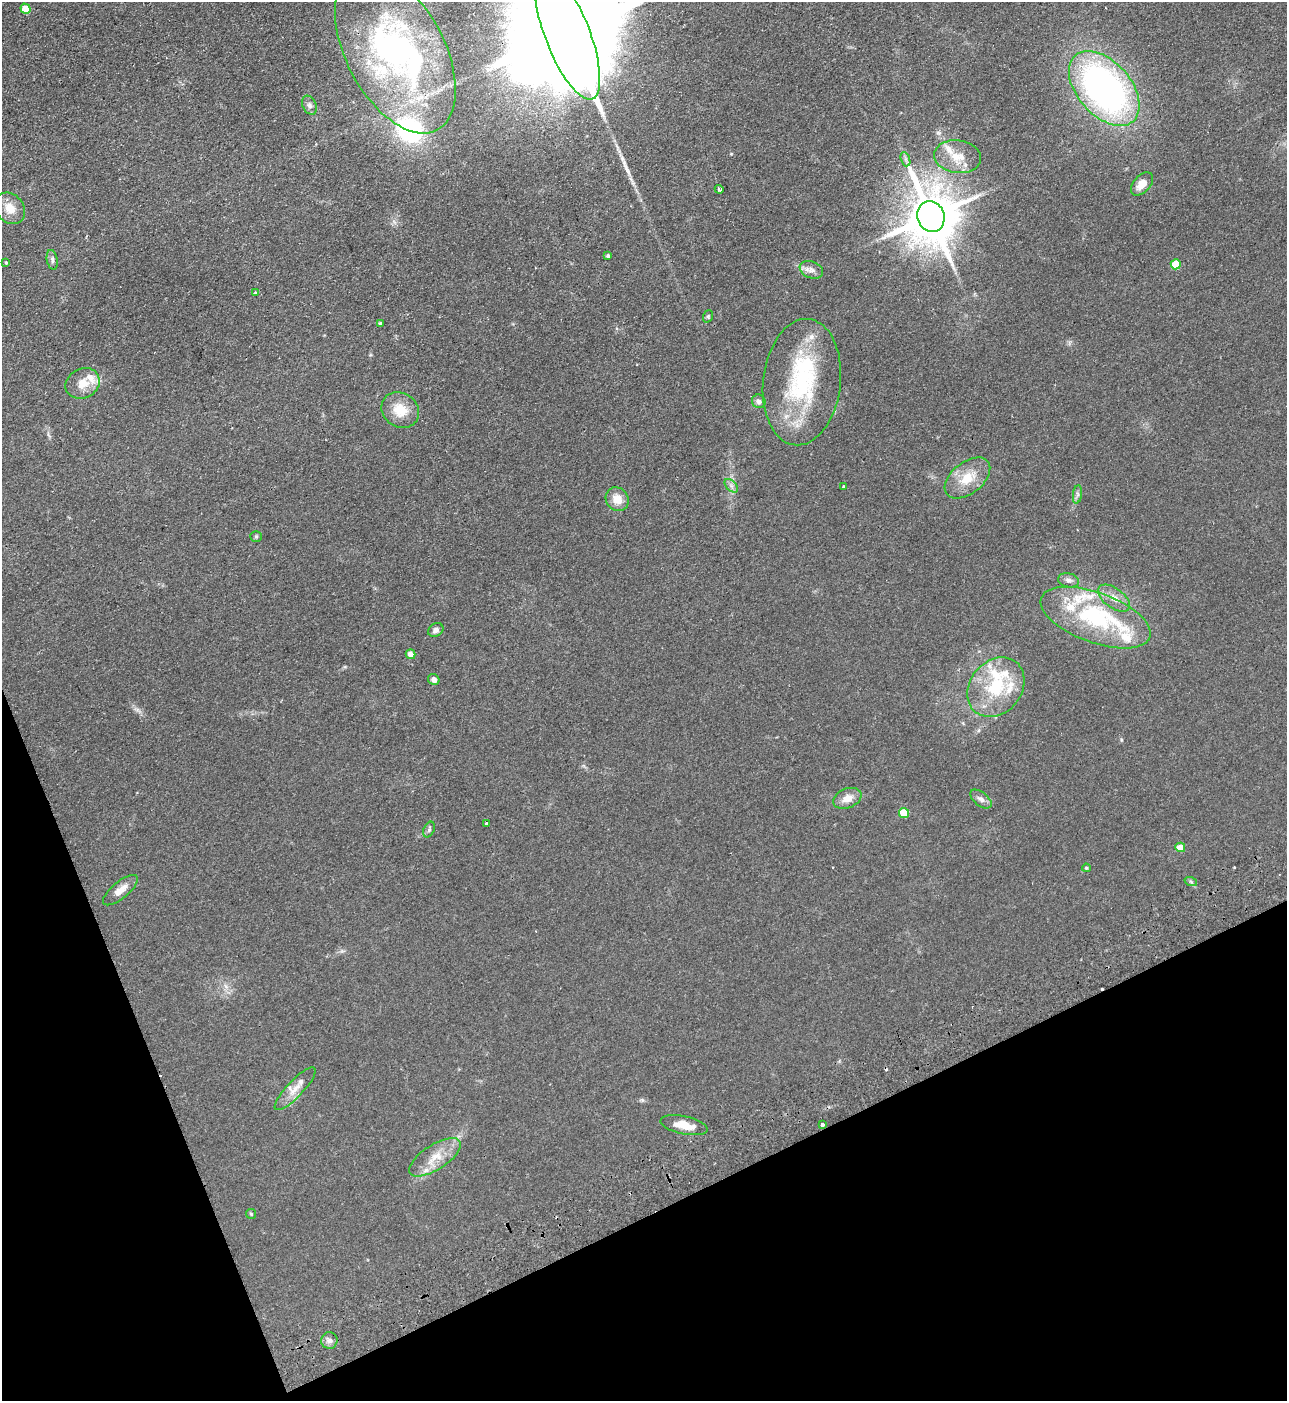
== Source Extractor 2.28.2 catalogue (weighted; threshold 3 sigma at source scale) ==
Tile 14 of 4 x 4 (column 2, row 4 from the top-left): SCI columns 1468-2752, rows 54-1452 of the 5634 x 5702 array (HDU 1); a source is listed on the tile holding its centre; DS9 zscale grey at full resolution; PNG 1289 x 1403 px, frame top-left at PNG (2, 2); each listed source drawn as its Kron ellipse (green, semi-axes under 4 px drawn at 4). Shown black and unused: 20% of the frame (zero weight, under 2 of 3 exposures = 3% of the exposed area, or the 3 px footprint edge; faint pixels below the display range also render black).
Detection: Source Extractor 2.28.2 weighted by HDU 2 'WHT'; one run over the whole footprint, this tile lists its part. Background 0.113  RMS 0.011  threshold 0.0487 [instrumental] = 3 sigma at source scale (4.5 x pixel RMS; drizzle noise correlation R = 1.50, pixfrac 1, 0.05/0.05 arcsec/px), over >= 5 px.
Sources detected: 69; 1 inside a brighter object's white glare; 3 cosmic-ray / hot-pixel residue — neither listed nor drawn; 14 inside a brighter listed object's ellipse — not listed separately; the other 51 listed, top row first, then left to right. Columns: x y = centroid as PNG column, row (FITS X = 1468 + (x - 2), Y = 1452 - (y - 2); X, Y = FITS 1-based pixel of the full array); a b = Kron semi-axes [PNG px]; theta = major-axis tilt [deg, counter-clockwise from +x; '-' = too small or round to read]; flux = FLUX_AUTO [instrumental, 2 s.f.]
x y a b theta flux
26 9 5 5 - 19
568 35 69 22 -69 70000
395 51 89 49 -62 350
1104 88 44 27 -49 400
309 105 10 6 -66 3.7
957 157 23 16 -7 21
905 159 7 4 -71 2.5
1142 184 14 8 48 12
719 189 4 4 - 4.2
10 208 17 14 -49 15
931 217 15 13 -72 5600
608 256 3 3 - 2.3
52 260 10 5 -80 3.3
6 263 4 3 - 1.4
1176 264 5 5 - 24
811 270 12 8 -22 5.9
256 293 4 3 - 3.2
708 316 6 5 - 1.4
380 323 4 4 - 1.2
802 382 63 39 84 130
83 383 18 14 26 16
759 401 7 6 - 3.7
400 410 20 17 -36 23
967 478 26 15 39 25
731 486 8 5 -45 3.2
843 487 3 3 - 4.2
1077 494 9 4 83 2.7
617 499 12 11 - 13
256 536 6 5 - 1.6
1068 580 11 7 -12 4.1
1114 598 18 10 -36 11
1096 618 58 25 -20 110
436 630 8 6 32 3.9
411 654 5 4 - 8.6
434 680 6 5 - 4.9
996 687 32 26 51 59
847 798 15 9 22 11
981 799 12 6 -38 4.8
904 813 5 5 - 23
487 823 4 3 - 7.6
429 830 8 5 64 2.4
1180 847 5 4 - 15
1086 868 4 3 - 1.2
1191 882 6 4 -20 1.5
120 890 21 8 40 11
295 1089 28 8 46 13
822 1124 3 3 - 7.7
684 1125 24 9 -12 16
435 1157 29 12 33 21
251 1214 5 5 - 1.3
329 1341 8 8 - 4.3
Overlapping masked pixels (flux is a lower limit): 2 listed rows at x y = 568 35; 822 1124
Isophote crosses this tile's border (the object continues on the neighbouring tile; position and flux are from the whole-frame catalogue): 1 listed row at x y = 568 35